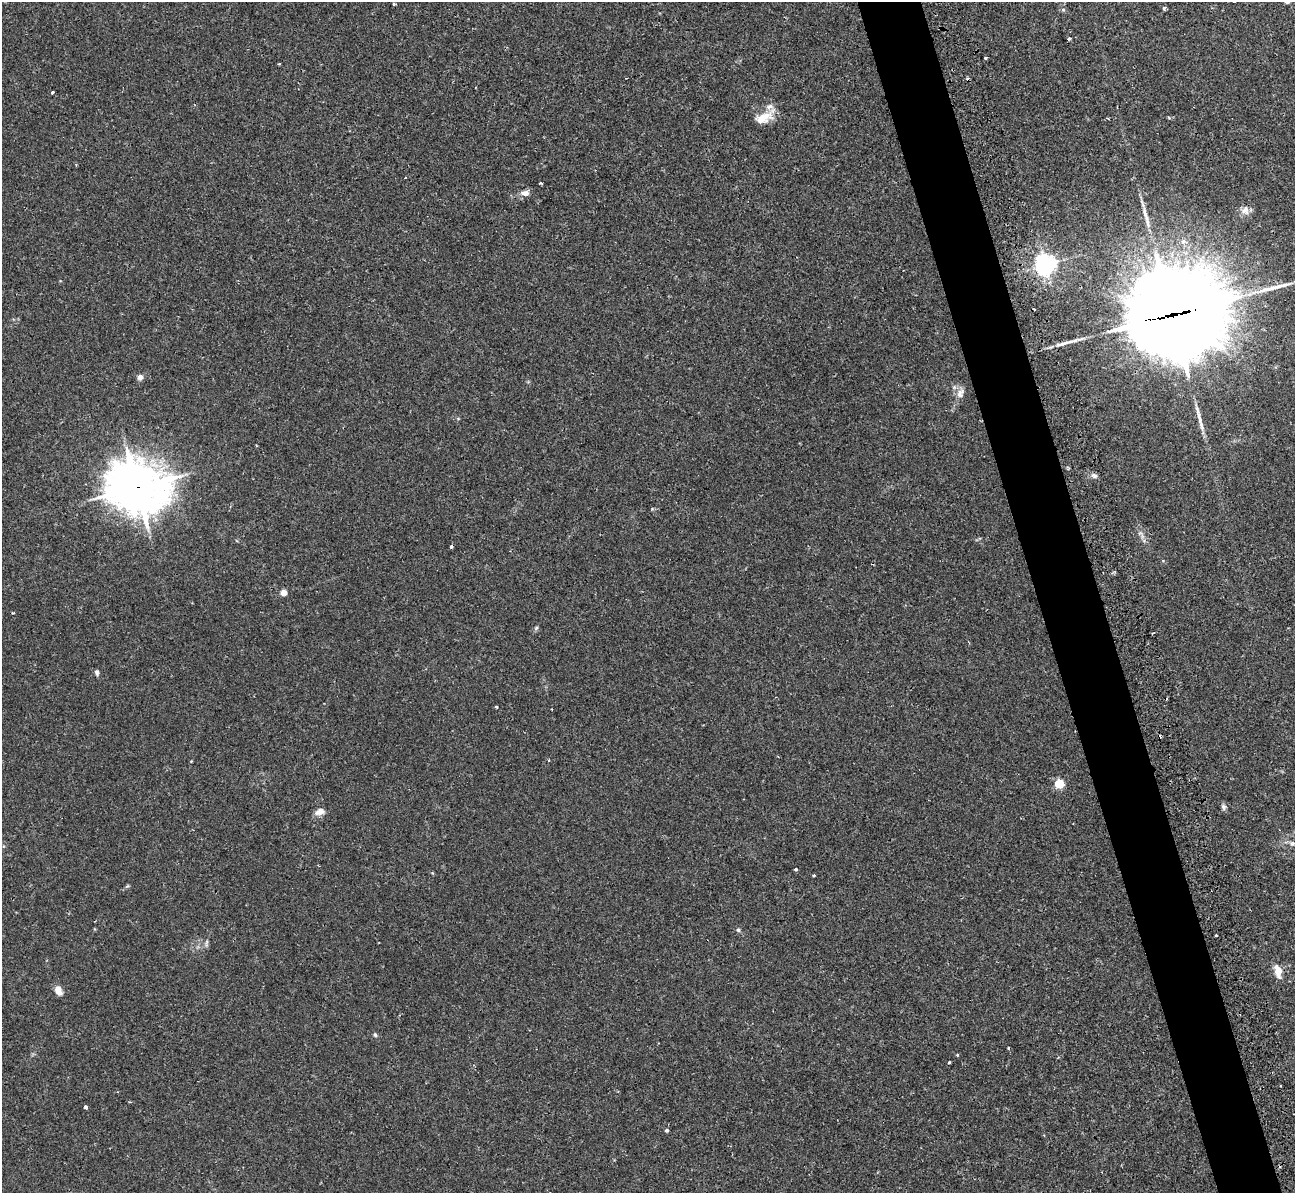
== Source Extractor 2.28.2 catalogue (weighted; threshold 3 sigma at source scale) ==
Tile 6 of 4 x 4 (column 2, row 2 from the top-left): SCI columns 1306-2598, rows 2687-3877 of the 5236 x 5221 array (HDU 1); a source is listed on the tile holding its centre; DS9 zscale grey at full resolution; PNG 1297 x 1195 px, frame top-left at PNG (2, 2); no overlay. Shown black and unused: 5% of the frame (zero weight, under 2 of 3 exposures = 3% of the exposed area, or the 3 px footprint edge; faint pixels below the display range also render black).
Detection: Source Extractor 2.28.2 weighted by HDU 2 'WHT'; one run over the whole footprint, this tile lists its part. Background 0.0213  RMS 0.0039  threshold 0.0176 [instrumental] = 3 sigma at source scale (4.5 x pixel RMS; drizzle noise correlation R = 1.50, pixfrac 1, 0.05/0.05 arcsec/px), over >= 5 px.
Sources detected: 51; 4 cosmic-ray / hot-pixel residue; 4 long thin detections or spike segments (spike, bleed or trail) — not listed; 1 inside a brighter listed object's ellipse — not listed separately; the other 42 listed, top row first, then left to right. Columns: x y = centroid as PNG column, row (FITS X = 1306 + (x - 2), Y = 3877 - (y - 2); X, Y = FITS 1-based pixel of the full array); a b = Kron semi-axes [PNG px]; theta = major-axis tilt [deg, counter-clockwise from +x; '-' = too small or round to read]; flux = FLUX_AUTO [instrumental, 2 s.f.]
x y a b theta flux
1287 2 7 4 -10 0.81
394 4 4 3 - 0.41
1164 8 5 4 - 0.7
1063 10 6 4 -18 0.52
1069 38 4 3 - 2.2
985 58 4 3 - 1.6
279 64 4 2 - 0.32
52 93 3 3 - 1.5
764 117 26 11 28 6.3
405 178 3 2 - 0.47
540 183 3 2 - 0.49
525 193 11 7 0 2.1
1245 210 11 11 - 2.6
1045 264 6 6 - 260
1172 315 39 29 10 7500
140 377 6 6 - 1.7
960 393 15 9 67 2.6
1095 476 7 6 - 1.1
137 487 21 18 -14 1100
451 547 4 3 - 0.79
283 593 4 4 - 5.8
536 628 7 4 46 0.59
1153 633 3 2 - 0.57
97 673 7 5 -71 0.86
496 707 4 3 - 0.43
1059 784 5 5 - 21
1224 807 8 6 -80 1
320 812 13 8 21 2.3
1292 843 7 7 - 0.97
796 869 3 3 - 0.79
813 875 3 2 - 0.41
738 930 6 5 - 0.6
1216 935 3 3 - 0.55
206 943 12 3 75 0.76
1278 971 15 8 -78 4.2
58 990 10 7 -69 3.2
375 1035 6 5 - 0.62
1008 1048 3 3 - 0.42
957 1055 4 3 - 0.41
949 1062 3 3 - 0.6
85 1107 4 3 - 0.94
667 1130 4 4 - 0.77
Overlapping masked pixels (flux is a lower limit): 2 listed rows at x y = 1172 315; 137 487
Isophote crosses this tile's border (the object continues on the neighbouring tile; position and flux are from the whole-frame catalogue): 1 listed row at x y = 1287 2